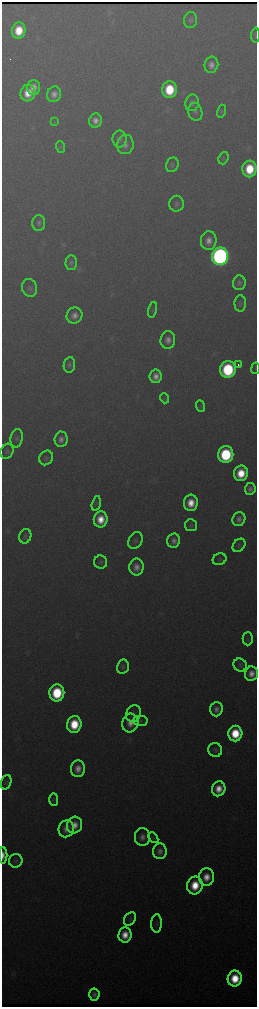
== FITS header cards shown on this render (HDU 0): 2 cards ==
NAXIS1  =                  510 / length of data axis 1
NAXIS2  =                 2010 / length of data axis 2

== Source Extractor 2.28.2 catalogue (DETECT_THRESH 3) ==
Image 510 x 2010 px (HDU 0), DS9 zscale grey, zoomed out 1/2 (1 PNG px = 2 x 2 image px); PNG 259 x 1009 px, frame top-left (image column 2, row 2010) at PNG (2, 2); each listed source drawn as its Kron ellipse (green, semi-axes under 4 px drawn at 4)
Background 3250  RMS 39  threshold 117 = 3 sigma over >= 5 px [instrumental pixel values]
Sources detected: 87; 1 cannot appear on this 1/2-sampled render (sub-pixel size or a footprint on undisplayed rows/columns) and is neither listed nor drawn; the other 86 listed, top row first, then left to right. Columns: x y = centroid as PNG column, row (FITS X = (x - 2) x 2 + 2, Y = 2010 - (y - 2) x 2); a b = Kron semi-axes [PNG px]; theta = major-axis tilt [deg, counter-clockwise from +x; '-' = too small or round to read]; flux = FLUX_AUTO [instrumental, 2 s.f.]
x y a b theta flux
191 20 8 6 81 2.6e+04
19 31 8 7 - 2.8e+05
255 35 7 3 89 1.1e+04
211 65 8 7 - 6.3e+04
33 87 7 6 - 9.4e+04
169 90 8 7 - 4.5e+05
28 93 8 7 - 1.9e+05
54 94 8 7 - 6.7e+04
192 103 8 6 77 3.6e+04
221 111 6 3 75 1.3e+04
195 112 9 7 -74 3.0e+04
95 121 7 6 - 7.3e+04
55 122 4 2 - 6.6e+03
120 139 8 7 - 2.9e+04
125 145 9 8 - 5.7e+04
61 147 6 4 -71 1.3e+04
223 158 6 5 - 1.5e+04
172 165 7 6 - 2.1e+04
249 169 8 7 - 3.7e+05
177 204 8 7 - 3.0e+04
39 223 8 6 89 3.2e+04
209 241 9 8 - 8.3e+04
220 256 9 8 - 6.0e+06
71 262 7 5 89 2.5e+04
239 283 7 6 - 3.1e+04
30 288 9 7 -71 2.9e+04
240 303 8 5 89 2.1e+04
152 310 8 4 78 1.5e+04
74 316 8 7 - 7.6e+04
168 340 9 7 85 6.8e+04
69 365 8 5 82 2.7e+04
238 365 2 2 - 4.0e+04
256 368 6 3 81 7.3e+03
228 370 8 7 - 1.0e+06
156 376 7 6 - 8.2e+04
164 398 5 2 - 9.7e+03
201 406 6 4 -69 1.3e+04
17 438 9 6 80 2.6e+04
61 439 7 6 - 5.8e+04
7 451 8 6 64 2.2e+04
226 455 8 7 - 9.6e+05
46 458 7 6 - 2.3e+04
241 473 8 7 - 2.8e+05
250 489 6 5 - 4.0e+04
96 503 7 4 75 1.5e+04
191 503 8 7 - 1.7e+05
101 519 8 7 - 1.9e+05
239 519 7 6 - 5.3e+04
191 525 6 6 - 1.6e+04
25 536 7 6 - 2.3e+04
135 540 9 6 63 2.8e+04
174 541 7 6 - 5.5e+04
239 545 7 5 48 1.8e+04
219 559 7 5 21 1.7e+04
101 562 6 6 - 2.1e+04
136 567 8 7 - 7.7e+04
248 639 6 5 - 1.5e+04
240 665 7 6 - 2.2e+04
123 667 7 6 - 2.3e+04
251 674 7 6 - 9.5e+04
57 693 8 7 - 6.4e+05
216 709 7 6 - 5.8e+04
133 714 9 7 68 2.9e+04
140 721 7 5 -2 2.1e+04
130 723 9 8 - 9.9e+04
74 724 8 7 - 3.9e+05
235 734 8 7 - 3.8e+05
215 750 7 7 - 2.6e+04
78 769 8 7 - 1.0e+05
6 782 7 5 71 1.7e+04
219 789 7 6 - 1.6e+05
54 799 6 2 -90 9.3e+03
74 825 8 7 - 1.1e+05
66 829 8 7 - 7.9e+04
142 837 9 7 90 6.3e+04
153 838 6 4 -48 1.4e+04
160 851 8 7 - 6.0e+04
3 855 8 4 -90 6.9e+04
16 861 7 6 - 2.2e+04
206 877 9 7 85 1.4e+05
195 885 9 7 79 2.9e+05
130 919 7 5 54 1.8e+04
157 923 9 5 89 2.1e+04
125 935 7 6 - 1.6e+05
235 979 8 7 - 3.3e+05
94 995 6 5 - 4.5e+04
At the frame edge (FLAGS 8, measured only in part): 3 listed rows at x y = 255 35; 256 368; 3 855
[1 sub-pixel or undisplayed-footprint detection neither listed nor drawn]